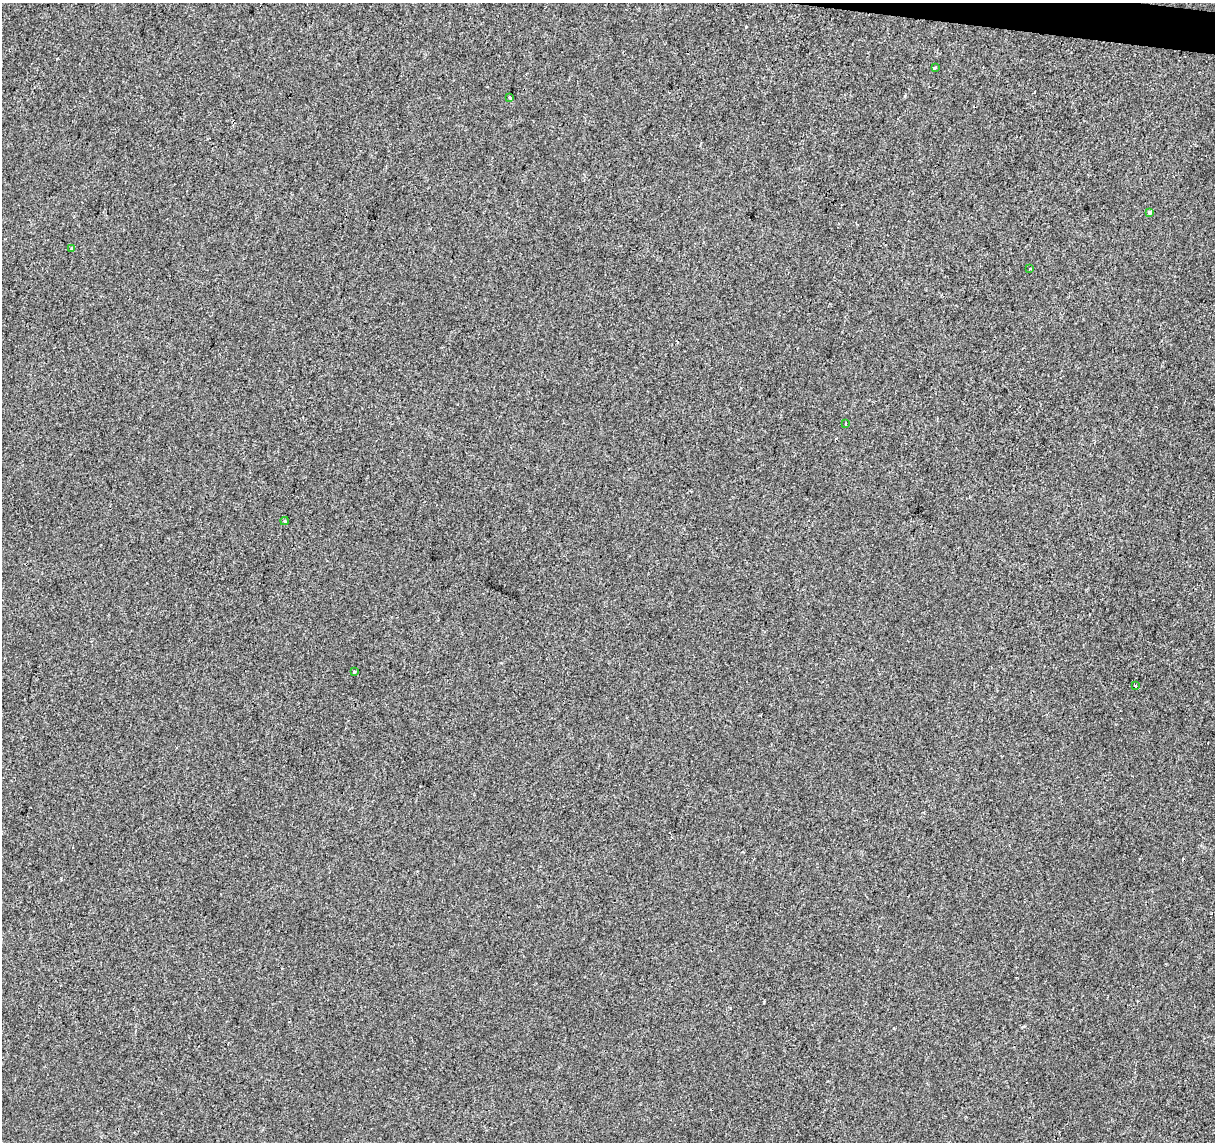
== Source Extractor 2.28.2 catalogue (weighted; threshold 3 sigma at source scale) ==
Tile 10 of 4 x 4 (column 2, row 3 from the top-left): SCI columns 1221-2433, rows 1424-2563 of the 4858 x 5067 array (HDU 1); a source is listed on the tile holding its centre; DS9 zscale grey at full resolution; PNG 1217 x 1144 px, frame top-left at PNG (2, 3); each listed source drawn as its Kron ellipse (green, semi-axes under 4 px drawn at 4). Shown black and unused: <1% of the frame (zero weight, under 2 of 3 exposures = <1% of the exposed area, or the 3 px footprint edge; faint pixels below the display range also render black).
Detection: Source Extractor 2.28.2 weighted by HDU 2 'WHT'; one run over the whole footprint, this tile lists its part. Background -2.32e-05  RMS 0.0042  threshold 0.0189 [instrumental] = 3 sigma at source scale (4.5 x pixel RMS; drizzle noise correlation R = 1.50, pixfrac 1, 0.0396/0.0396 arcsec/px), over >= 5 px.
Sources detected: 11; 2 cosmic-ray / hot-pixel residue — neither listed nor drawn; the other 9 listed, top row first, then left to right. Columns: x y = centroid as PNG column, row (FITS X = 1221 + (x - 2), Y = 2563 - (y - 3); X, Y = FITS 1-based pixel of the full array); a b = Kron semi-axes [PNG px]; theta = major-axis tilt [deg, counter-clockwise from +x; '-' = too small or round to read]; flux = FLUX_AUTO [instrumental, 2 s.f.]
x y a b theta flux
935 68 3 3 - 0.6
510 98 4 3 - 1.6
1149 212 3 3 - 1.5
72 248 3 3 - 1.5
1030 269 3 3 - 0.66
846 423 3 2 - 0.43
284 521 4 4 - 0.72
355 672 3 2 - 0.5
1135 685 3 3 - 0.93